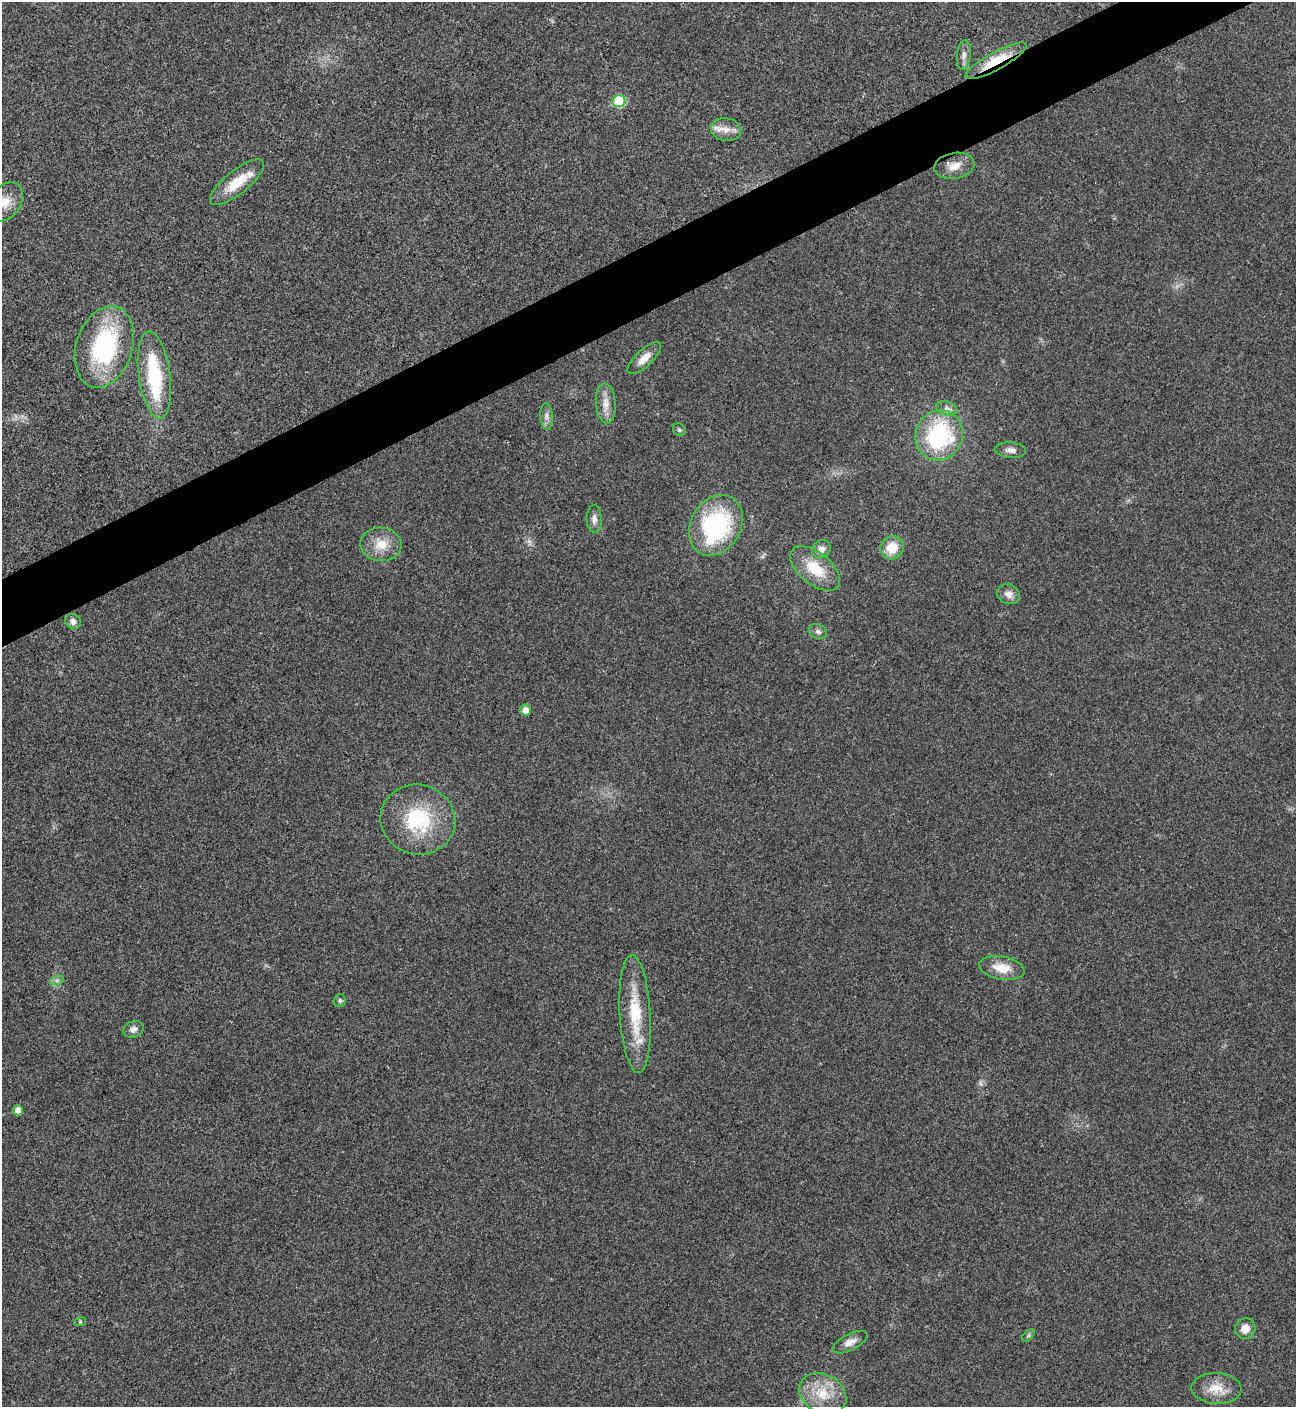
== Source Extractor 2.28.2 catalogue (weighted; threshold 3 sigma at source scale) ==
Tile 10 of 4 x 4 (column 2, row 3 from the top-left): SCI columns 1582-2875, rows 1414-2818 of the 5627 x 5637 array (HDU 1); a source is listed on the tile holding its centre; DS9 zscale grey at full resolution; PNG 1298 x 1409 px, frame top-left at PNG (2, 2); each listed source drawn as its Kron ellipse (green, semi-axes under 4 px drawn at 4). Shown black and unused: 4% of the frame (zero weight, under 3 of 4 exposures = <1% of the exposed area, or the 3 px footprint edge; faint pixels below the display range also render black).
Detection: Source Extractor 2.28.2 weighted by HDU 2 'WHT'; one run over the whole footprint, this tile lists its part. Background 0.02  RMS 0.0055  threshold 0.0248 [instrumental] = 3 sigma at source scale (4.5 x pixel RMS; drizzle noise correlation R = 1.50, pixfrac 1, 0.05/0.05 arcsec/px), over >= 5 px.
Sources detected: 44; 2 too faint to see at this stretch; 1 inside a brighter object's white glare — neither listed nor drawn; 2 inside a brighter listed object's ellipse — not listed separately; the other 39 listed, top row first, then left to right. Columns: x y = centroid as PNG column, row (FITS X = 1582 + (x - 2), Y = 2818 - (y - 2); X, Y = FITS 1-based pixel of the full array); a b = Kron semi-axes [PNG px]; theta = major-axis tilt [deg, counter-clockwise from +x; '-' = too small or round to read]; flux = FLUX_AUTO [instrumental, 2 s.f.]
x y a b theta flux
964 55 15 7 83 2.8
996 61 34 8 29 19
619 101 6 6 - 30
726 129 15 11 -10 5.9
954 166 20 13 10 6.9
237 182 33 11 39 16
5 202 22 15 53 11
104 347 42 28 72 68
644 358 21 8 43 6.1
154 375 44 16 -82 46
606 403 20 10 -85 6.2
947 408 10 7 -16 2.4
546 416 13 6 -86 2.7
679 430 7 6 - 1.2
939 435 25 23 68 61
1011 450 15 7 -5 3.1
594 519 14 7 -88 3.3
716 525 32 25 59 74
381 544 20 17 -2 11
892 548 12 11 - 10
821 549 10 8 41 3.5
815 569 29 15 -39 17
1009 594 12 9 -22 3.6
73 621 8 7 - 2.6
818 632 9 7 -24 2
525 710 5 5 - 5.4
418 819 38 34 -17 43
1002 968 23 11 -10 10
57 980 7 4 18 1.4
340 1001 6 6 - 1
635 1014 59 15 -86 27
133 1029 10 8 22 2.8
18 1110 5 5 - 6.6
80 1322 6 4 18 0.62
1245 1328 10 10 - 5.6
1028 1335 7 4 45 0.91
850 1342 19 8 26 4.7
1216 1388 25 15 -3 11
823 1394 25 19 -30 17
Overlapping masked pixels (flux is a lower limit): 1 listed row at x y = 996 61
Isophote crosses this tile's border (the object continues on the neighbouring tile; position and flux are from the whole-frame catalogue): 1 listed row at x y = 5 202